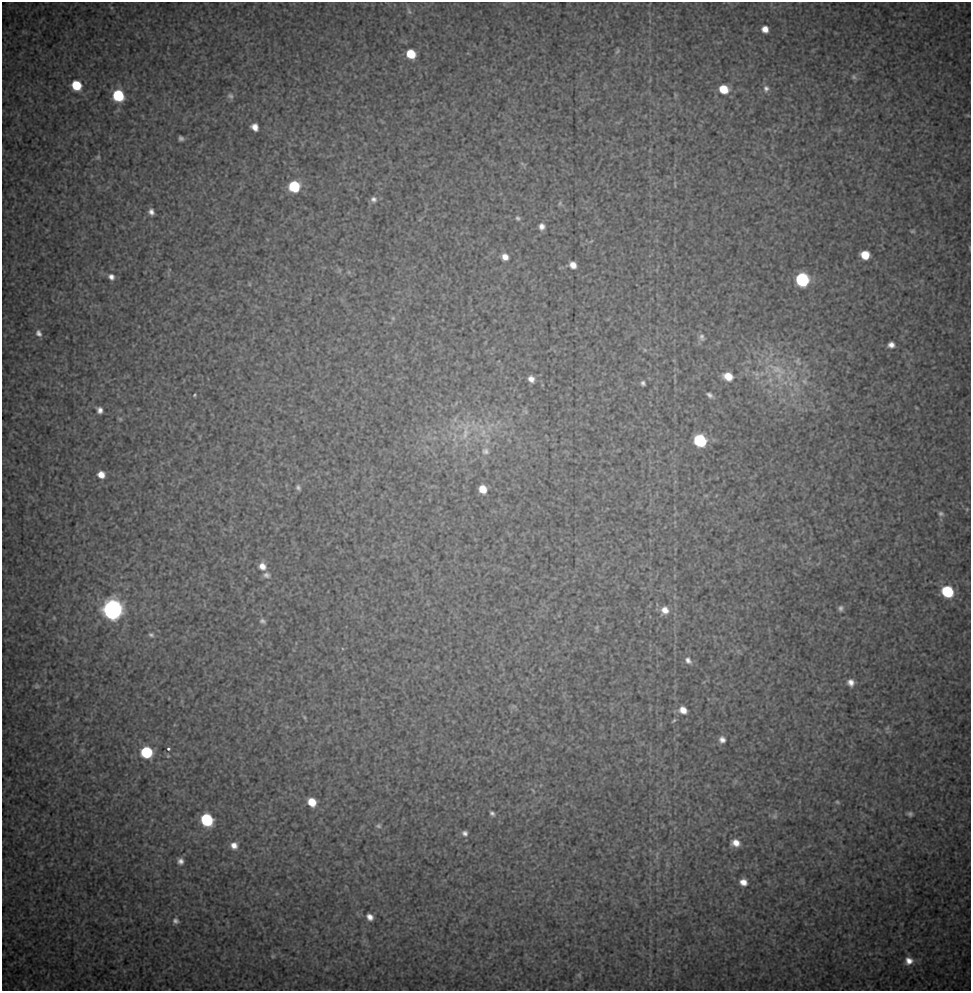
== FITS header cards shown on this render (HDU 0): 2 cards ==
NAXIS1  =                  969 / Axis length
NAXIS2  =                  989 / Axis length

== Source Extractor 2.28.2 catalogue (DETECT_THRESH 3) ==
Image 969 x 989 px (HDU 0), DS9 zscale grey, 1 PNG px = 1 image px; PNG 973 x 993 px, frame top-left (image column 1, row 989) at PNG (2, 2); no overlay
Background 22.4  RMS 1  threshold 3.06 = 3 sigma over >= 5 px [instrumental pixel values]
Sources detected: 98; all 98 listed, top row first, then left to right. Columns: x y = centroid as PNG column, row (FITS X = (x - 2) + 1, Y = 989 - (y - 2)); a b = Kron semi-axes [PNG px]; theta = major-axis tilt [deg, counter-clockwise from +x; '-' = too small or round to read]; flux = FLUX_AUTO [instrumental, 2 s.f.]
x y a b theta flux
409 11 9 5 -65 160
765 29 6 6 - 550
617 51 9 5 48 130
411 54 7 6 - 2000
854 77 8 7 - 180
76 85 7 7 - 2500
724 89 8 7 - 1700
766 89 9 8 - 310
118 96 8 7 - 4900
230 96 10 7 -44 240
255 127 7 6 - 560
181 138 5 4 - 200
98 157 6 5 - 110
675 184 11 2 90 98
294 186 8 7 - 4200
373 199 8 7 - 280
560 203 7 5 88 120
151 212 6 5 - 310
518 218 7 5 -31 150
542 226 7 6 - 370
912 231 5 4 - 110
591 241 7 3 36 81
865 255 7 6 - 1600
505 257 8 7 - 560
573 265 7 6 - 540
339 270 7 4 90 100
349 272 6 4 -89 94
111 277 8 7 - 330
802 280 8 8 - 9600
249 284 6 3 -71 59
393 318 6 5 - 110
39 333 9 6 -61 290
702 337 9 7 -72 220
891 345 6 6 - 390
645 350 5 5 - 83
798 361 14 10 -72 490
777 369 36 12 -25 2300
756 374 13 5 -29 310
728 376 8 6 -23 1100
531 379 7 6 - 440
770 380 7 7 - 250
804 381 10 8 -64 330
643 383 5 4 - 170
792 394 7 4 19 150
194 395 3 3 - 67
709 395 6 4 -36 200
100 410 6 5 - 330
525 412 7 4 -45 140
120 419 6 5 - 94
455 419 7 4 72 160
466 431 38 11 75 1900
483 433 15 9 -85 850
700 440 8 7 - 6900
485 451 12 11 - 540
101 475 7 6 - 660
298 487 7 5 -64 170
483 489 7 6 - 1100
967 509 5 4 - 63
941 514 7 6 - 160
262 566 8 7 - 550
266 575 9 7 -11 230
947 592 8 7 - 4800
841 608 7 6 - 210
112 610 9 9 - 47000
665 610 10 9 - 660
54 618 5 4 - 63
262 621 7 5 -27 180
597 627 7 4 71 95
151 635 6 5 - 160
688 660 10 7 -48 340
851 682 7 7 - 420
37 686 6 5 - 140
683 710 9 8 - 660
305 717 7 4 -81 92
674 721 7 4 41 100
887 728 7 4 45 130
722 740 8 8 - 360
168 749 3 3 - 110
146 752 8 7 - 4600
168 756 4 4 - 71
533 790 7 2 -50 57
312 802 7 6 - 1200
837 802 6 4 -18 110
492 813 6 4 -48 180
910 814 5 4 - 180
775 816 9 8 - 220
207 820 8 7 - 6400
378 826 7 6 - 150
465 833 8 7 - 260
736 843 9 7 -15 650
234 845 8 7 - 480
180 861 8 7 - 330
743 882 7 6 - 560
370 917 7 6 - 410
175 921 7 7 - 220
273 956 5 5 - 89
909 961 8 8 - 570
579 975 7 4 -46 95